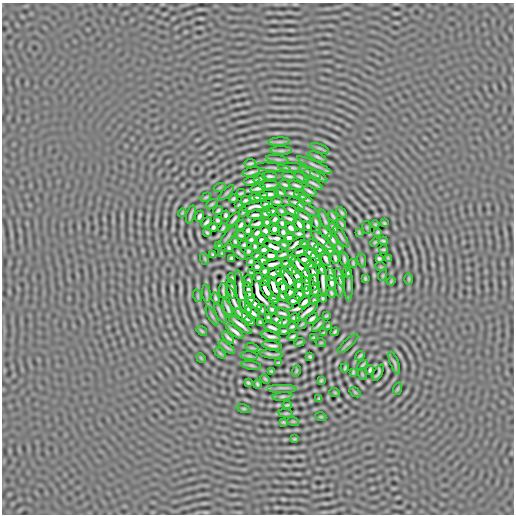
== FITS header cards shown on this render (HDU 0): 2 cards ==
NAXIS1  =                  512
NAXIS2  =                  512

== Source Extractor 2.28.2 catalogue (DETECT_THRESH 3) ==
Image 512 x 512 px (HDU 0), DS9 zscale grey, 1 PNG px = 1 image px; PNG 516 x 516 px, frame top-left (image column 1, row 512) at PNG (2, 3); each listed source drawn as its Kron ellipse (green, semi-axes under 4 px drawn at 4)
Background 3.13e-07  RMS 1.5e-04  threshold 4.56e-04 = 3 sigma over >= 5 px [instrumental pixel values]
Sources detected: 272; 2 with non-positive FLUX_AUTO (blend fragments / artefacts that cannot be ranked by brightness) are neither listed nor drawn; the other 270 listed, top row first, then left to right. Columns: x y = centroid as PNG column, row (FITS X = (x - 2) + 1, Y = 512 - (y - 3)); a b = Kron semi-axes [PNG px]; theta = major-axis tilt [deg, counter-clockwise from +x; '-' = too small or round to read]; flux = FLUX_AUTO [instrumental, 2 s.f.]
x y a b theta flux
279 142 10 4 4 0.018
320 148 10 3 -21 0.02
281 151 11 4 0 0.015
318 157 9 3 -24 0.02
278 159 11 3 -10 0.016
250 163 6 2 10 0.018
315 165 19 3 -24 0.033
273 167 18 2 -7 0.022
293 168 15 3 -2 0.022
251 172 9 2 14 0.029
310 173 12 3 -25 0.028
270 176 7 3 -2 0.025
289 176 7 2 -9 0.022
319 176 9 3 -29 0.024
301 178 8 2 -32 0.019
259 179 6 2 20 0.021
251 181 8 2 10 0.026
313 184 10 2 -29 0.028
269 185 9 3 3 0.031
285 185 5 2 - 0.018
296 185 7 2 -21 0.024
220 187 6 4 20 0.0087
258 188 8 3 14 0.032
309 191 8 2 -30 0.024
280 192 6 3 -20 0.019
227 193 10 3 45 0.016
241 193 5 2 - 0.014
292 193 8 2 -12 0.02
269 194 9 3 5 0.033
300 196 7 2 -27 0.018
206 197 6 3 35 0.013
261 197 7 3 14 0.023
254 198 6 3 -1 0.022
233 199 4 3 - 0.015
245 200 5 3 - 0.02
306 200 7 2 -28 0.017
277 201 6 3 -10 0.019
297 203 9 2 -32 0.031
212 204 6 3 35 0.014
267 204 6 3 7 0.026
239 205 3 2 - 0.011
255 207 15 3 10 0.028
308 209 12 3 -28 0.02
218 210 5 2 - 0.016
292 210 8 3 -29 0.027
272 211 5 3 - 0.016
282 211 5 3 - 0.017
243 212 5 2 - 0.013
182 213 4 3 - 0.0096
266 213 5 3 - 0.019
342 213 6 3 -46 0.016
191 215 9 2 73 0.02
225 215 5 3 - 0.018
255 215 7 3 3 0.031
199 216 5 3 - 0.022
333 216 6 2 -52 0.016
304 217 10 2 -32 0.025
234 219 8 2 51 0.021
275 219 4 4 - 0.019
289 219 8 3 -18 0.026
324 219 10 2 -69 0.018
217 220 4 3 - 0.016
206 222 6 3 49 0.021
267 222 4 3 - 0.018
316 222 6 2 -76 0.022
282 223 4 3 - 0.018
384 223 3 2 - 0.01
257 224 8 3 16 0.026
299 224 7 3 -55 0.027
342 224 5 2 - 0.015
375 224 4 3 - 0.01
241 225 5 3 - 0.021
308 226 5 3 - 0.019
213 227 4 3 - 0.018
367 227 6 3 -82 0.011
223 228 5 2 - 0.016
291 228 5 4 - 0.025
333 228 6 2 -56 0.019
275 229 4 4 - 0.027
248 230 4 4 - 0.019
265 231 5 3 - 0.02
283 232 5 3 - 0.022
326 232 8 3 -46 0.024
378 232 4 3 - 0.013
207 233 4 2 - 0.013
257 233 5 3 - 0.022
359 233 4 2 - 0.012
299 234 5 3 - 0.02
241 235 5 3 - 0.015
227 237 15 3 52 0.019
341 237 12 3 -58 0.025
289 238 5 4 - 0.023
276 239 11 3 -11 0.016
332 239 7 3 -54 0.024
251 240 4 3 - 0.015
261 240 4 4 - 0.026
235 241 4 3 - 0.014
322 241 13 3 -41 0.043
383 241 4 2 - 0.015
375 242 5 3 - 0.012
303 243 4 3 - 0.013
296 244 11 4 36 0.016
244 245 4 3 - 0.014
284 245 5 3 - 0.018
313 245 6 3 -44 0.027
218 246 3 2 - 0.011
255 246 4 3 - 0.014
273 247 10 3 -23 0.021
229 248 4 3 - 0.015
339 248 4 2 - 0.014
329 249 7 3 -55 0.024
383 249 4 3 - 0.014
264 250 5 3 - 0.025
319 250 7 3 -51 0.026
248 251 4 3 - 0.015
300 252 9 3 26 0.027
310 253 7 3 -39 0.034
222 254 4 2 - 0.011
239 254 8 2 -42 0.017
213 255 4 3 - 0.014
271 255 7 3 -1 0.039
283 255 7 2 21 0.023
257 256 4 3 - 0.015
231 258 4 3 - 0.016
291 258 4 3 - 0.014
335 258 6 2 -81 0.021
379 258 4 3 - 0.016
388 258 4 2 - 0.011
205 259 6 4 -71 0.0088
316 259 7 3 -61 0.025
326 259 8 3 -67 0.029
344 259 6 2 -81 0.02
263 260 5 3 - 0.02
305 260 7 3 -34 0.025
362 260 7 3 -82 0.012
251 261 4 3 - 0.016
286 263 5 3 - 0.012
353 263 4 2 - 0.013
272 264 10 3 12 0.038
310 265 4 3 - 0.017
257 267 4 4 - 0.018
321 267 8 3 -65 0.027
381 267 6 3 -18 0.0073
301 268 14 3 -48 0.03
291 269 6 3 -45 0.025
265 271 4 3 - 0.019
281 271 5 3 - 0.0099
347 272 5 3 - 0.018
251 273 3 3 - 0.012
273 273 7 3 25 0.028
314 273 11 3 -72 0.03
331 274 6 3 -74 0.024
383 275 5 3 - 0.0096
297 276 7 3 -58 0.033
306 277 7 3 -79 0.028
340 277 9 2 -74 0.03
232 278 5 3 - 0.017
258 278 4 3 - 0.016
365 279 3 2 - 0.011
409 279 6 4 90 0.009
280 280 5 4 - 0.019
289 280 13 3 -59 0.036
249 281 6 3 -82 0.016
266 281 5 3 - 0.013
323 281 15 3 -86 0.052
391 281 4 3 - 0.011
331 282 7 3 -83 0.027
314 283 8 3 86 0.028
298 285 5 4 - 0.019
306 285 6 3 85 0.024
348 285 15 3 -90 0.031
274 287 11 3 -65 0.039
283 287 6 4 -83 0.0098
340 287 10 3 90 0.022
232 289 10 3 -79 0.026
248 290 8 3 -79 0.033
266 290 10 3 -64 0.042
315 290 5 3 - 0.018
223 291 7 2 88 0.022
307 291 5 3 - 0.017
241 292 22 3 -82 0.013
290 292 7 3 54 0.03
206 293 9 3 -85 0.018
331 293 5 2 - 0.015
299 294 6 4 65 0.01
198 296 6 4 -71 0.0083
283 296 5 3 - 0.014
215 298 5 3 - 0.017
250 298 6 3 -75 0.024
323 298 4 3 - 0.015
273 299 5 3 - 0.021
294 300 6 3 21 0.024
314 301 4 3 - 0.016
305 302 7 3 44 0.028
235 303 19 2 -68 0.033
255 304 8 3 -42 0.038
283 305 11 2 -14 0.016
246 307 8 3 -50 0.03
228 309 10 2 -68 0.031
262 309 5 3 - 0.016
272 309 4 3 - 0.018
307 311 14 3 39 0.043
253 313 8 3 -39 0.032
282 313 7 3 -16 0.022
220 314 11 3 -62 0.021
212 316 10 3 -60 0.014
243 316 10 3 -36 0.038
326 316 4 2 - 0.011
268 318 4 3 - 0.017
294 318 5 3 - 0.019
312 319 7 3 37 0.028
277 320 7 3 -40 0.021
249 321 6 3 -31 0.023
260 322 4 3 - 0.013
284 322 6 2 19 0.014
240 324 15 3 -38 0.048
302 324 5 2 - 0.013
318 325 8 2 48 0.02
328 326 3 2 - 0.011
292 327 5 3 - 0.017
272 328 9 3 -22 0.031
202 331 6 3 -36 0.013
235 331 10 3 -38 0.036
284 331 5 3 - 0.017
335 332 4 2 - 0.015
324 333 3 2 - 0.011
271 336 10 3 -15 0.031
293 336 5 3 - 0.02
314 337 4 2 - 0.012
228 338 7 2 -42 0.024
299 342 5 2 - 0.014
321 343 5 3 - 0.0078
348 343 13 3 42 0.018
272 345 10 3 -9 0.028
227 347 9 3 -36 0.021
252 348 6 4 -18 0.01
220 353 6 4 -45 0.011
271 354 11 2 -7 0.025
249 356 9 3 -5 0.013
310 356 4 3 - 0.013
360 356 5 2 - 0.014
201 358 5 4 - 0.008
279 363 3 3 - 0.012
394 363 12 3 -70 0.018
251 365 10 3 -9 0.015
363 365 6 2 48 0.016
345 368 4 2 - 0.013
370 370 5 3 - 0.017
272 371 3 2 - 0.011
296 371 6 3 71 0.0078
353 372 4 2 - 0.012
378 373 9 3 64 0.014
362 374 6 3 -72 0.0083
265 379 5 3 - 0.011
321 380 3 2 - 0.0099
248 383 3 2 - 0.012
257 384 4 2 - 0.013
282 388 15 2 0 0.03
397 389 6 4 70 0.0092
355 392 6 3 -37 0.01
335 393 5 3 - 0.0084
283 396 10 3 7 0.019
319 399 3 2 - 0.011
287 405 4 2 - 0.014
244 409 7 3 -19 0.01
286 413 7 3 -7 0.013
321 417 5 3 - 0.0081
293 421 6 3 -18 0.0076
284 422 3 2 - 0.011
294 439 3 2 - 0.01
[2 non-positive-flux detections neither listed nor drawn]